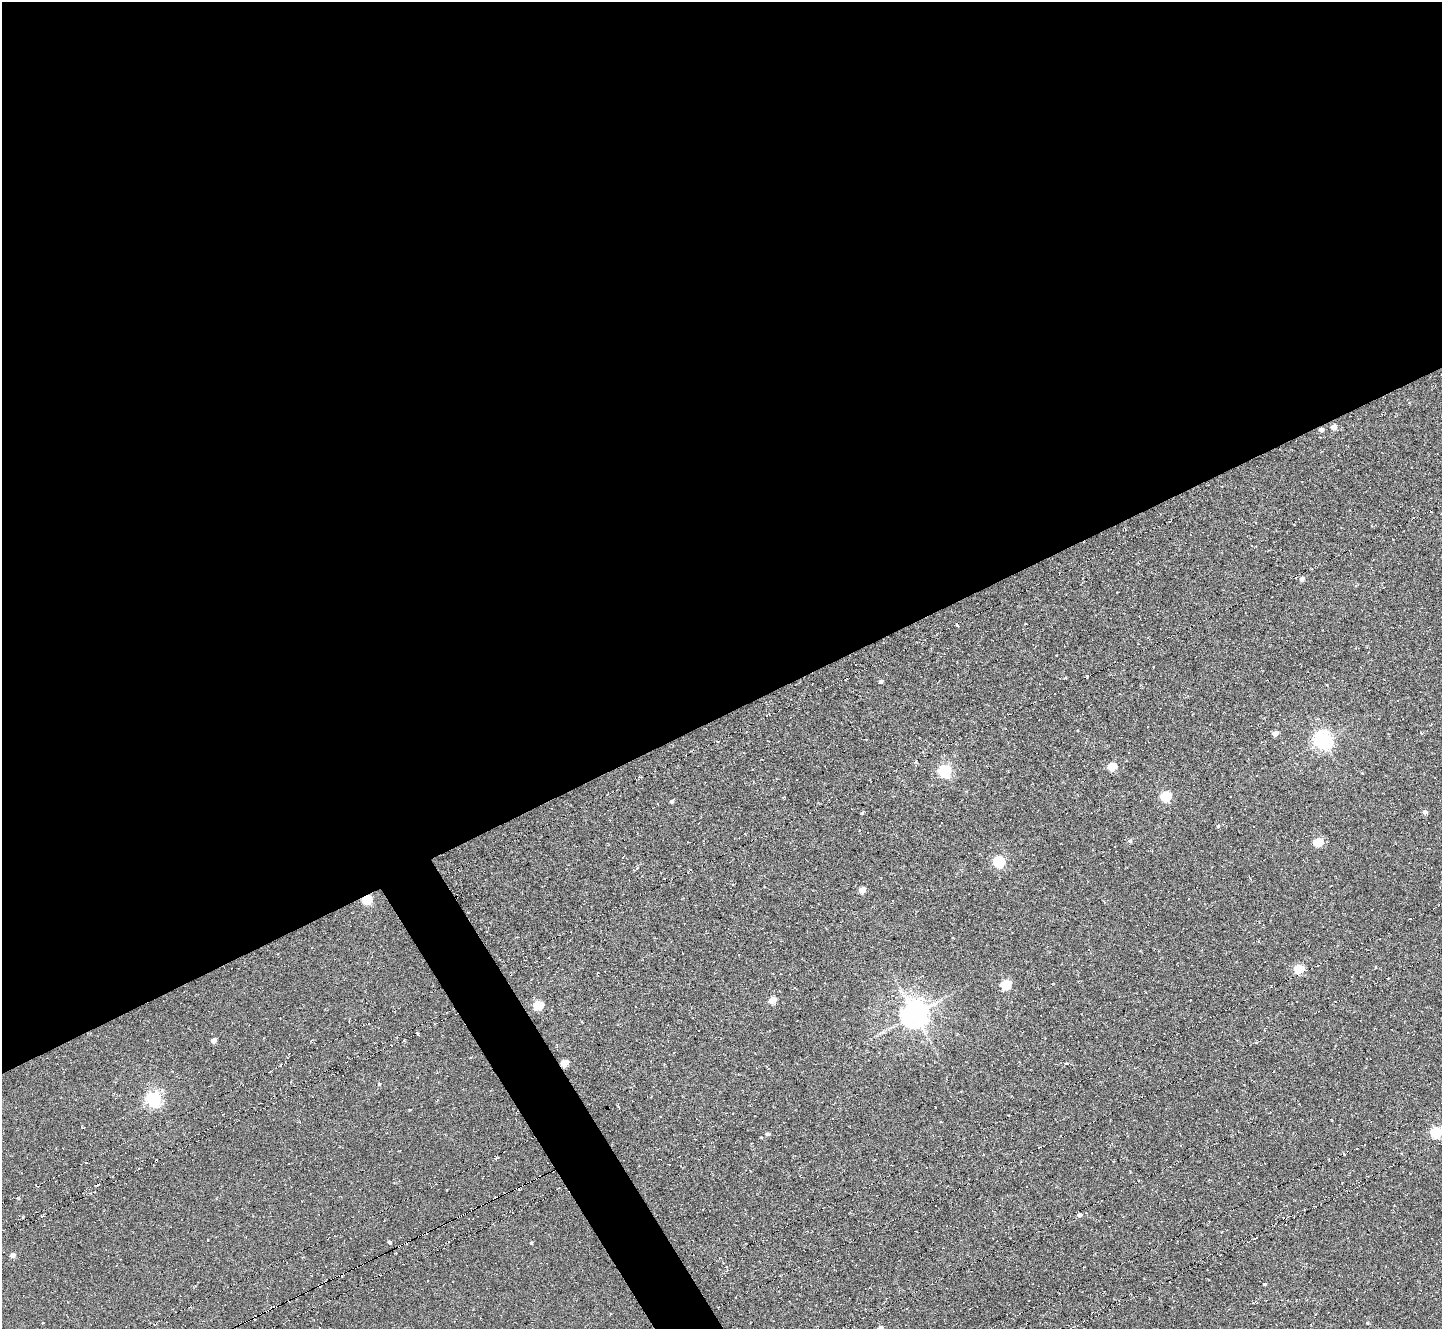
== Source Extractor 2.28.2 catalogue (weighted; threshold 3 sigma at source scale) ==
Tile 2 of 4 x 4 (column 2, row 1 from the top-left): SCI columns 1445-2884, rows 4135-5461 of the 5769 x 5764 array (HDU 1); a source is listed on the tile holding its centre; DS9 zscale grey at full resolution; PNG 1444 x 1331 px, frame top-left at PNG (2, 2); no overlay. Shown black and unused: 56% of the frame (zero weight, under 5 of 10 exposures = <1% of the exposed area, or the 3 px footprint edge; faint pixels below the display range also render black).
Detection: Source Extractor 2.28.2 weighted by HDU 2 'WHT'; one run over the whole footprint, this tile lists its part. Background -0.225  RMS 0.011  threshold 0.045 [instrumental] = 3 sigma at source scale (4.09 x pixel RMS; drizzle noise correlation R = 1.36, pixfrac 0.8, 0.05/0.05 arcsec/px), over >= 5 px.
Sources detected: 138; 63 cosmic-ray / hot-pixel residue — not listed; the other 75 listed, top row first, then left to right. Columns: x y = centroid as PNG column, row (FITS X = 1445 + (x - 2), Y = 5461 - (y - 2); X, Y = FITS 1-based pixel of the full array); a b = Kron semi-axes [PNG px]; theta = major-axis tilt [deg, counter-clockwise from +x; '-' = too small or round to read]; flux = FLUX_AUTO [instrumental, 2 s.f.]
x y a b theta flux
1409 403 4 4 - 0.91
1333 427 4 4 - 9.8
1321 429 4 4 - 5.2
1252 546 3 3 - 0.89
1296 578 2 2 - 0.79
1302 579 4 4 - 5.2
1087 676 7 2 -81 1
881 681 4 4 - 3.2
766 715 4 4 - 1.4
1275 733 5 4 - 10
1421 733 4 3 - 1.4
1323 740 6 6 - 420
718 741 5 3 - 1.4
1128 752 3 2 - 1.5
915 762 4 4 - 2.1
1112 766 5 5 - 34
945 771 6 5 - 160
1257 775 3 3 - 3.3
640 777 5 3 - 0.97
1166 796 5 5 - 82
672 801 4 4 - 2.1
657 804 3 3 - 2.9
1425 812 5 4 - 3.6
862 813 5 3 - 1.3
1218 826 6 3 74 1.7
1130 841 6 5 - 2.3
1318 842 5 5 - 46
999 861 6 6 - 91
634 870 5 3 - 0.7
862 890 5 4 - 17
367 899 5 5 - 63
1299 969 5 5 - 63
1352 977 3 3 - 6.6
1006 984 5 5 - 61
795 988 3 2 - 0.88
900 990 6 6 - 2.7
772 1000 5 4 - 24
538 1005 6 5 - 58
915 1014 9 8 - 1100
417 1033 4 2 - 1.8
214 1040 4 4 - 7.6
564 1063 5 4 - 24
1066 1063 4 3 - 0.9
379 1084 4 4 - 1.4
154 1099 6 6 - 300
1436 1132 5 5 - 110
767 1134 5 4 - 2.1
1039 1147 3 2 - 1.1
1344 1154 3 2 - 0.94
86 1162 3 2 - 0.89
669 1164 2 2 - 0.73
529 1182 3 2 - 4.7
37 1186 5 2 - 1.7
1026 1186 3 2 - 1
558 1188 4 2 - 1.3
17 1198 4 3 - 1.1
462 1215 11 2 28 19
1079 1215 5 4 - 3.8
1285 1225 3 2 - 0.95
1255 1238 3 2 - 2
208 1240 3 2 - 0.6
389 1242 4 4 - 2.6
531 1243 3 3 - 1.3
399 1246 3 2 - 11
395 1253 3 2 - 1.3
12 1255 5 4 - 5.4
302 1258 4 3 - 0.76
326 1266 2 2 - 0.53
726 1266 4 4 - 0.86
334 1278 3 2 - 20
1264 1284 3 3 - 1.2
1058 1293 4 2 - 1.1
1253 1303 3 3 - 0.98
1368 1323 4 3 - 0.91
880 1328 5 4 - 6.5
Overlapping masked pixels (flux is a lower limit): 7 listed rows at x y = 1321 429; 367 899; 564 1063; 529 1182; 462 1215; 399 1246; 334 1278
Isophote crosses this tile's border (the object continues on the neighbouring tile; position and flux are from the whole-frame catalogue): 1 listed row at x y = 880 1328
Unlisted compact peaks at least as high as the median listed source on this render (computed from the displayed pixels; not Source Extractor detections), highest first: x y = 1065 678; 410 1110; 1327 685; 1056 655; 1362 773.